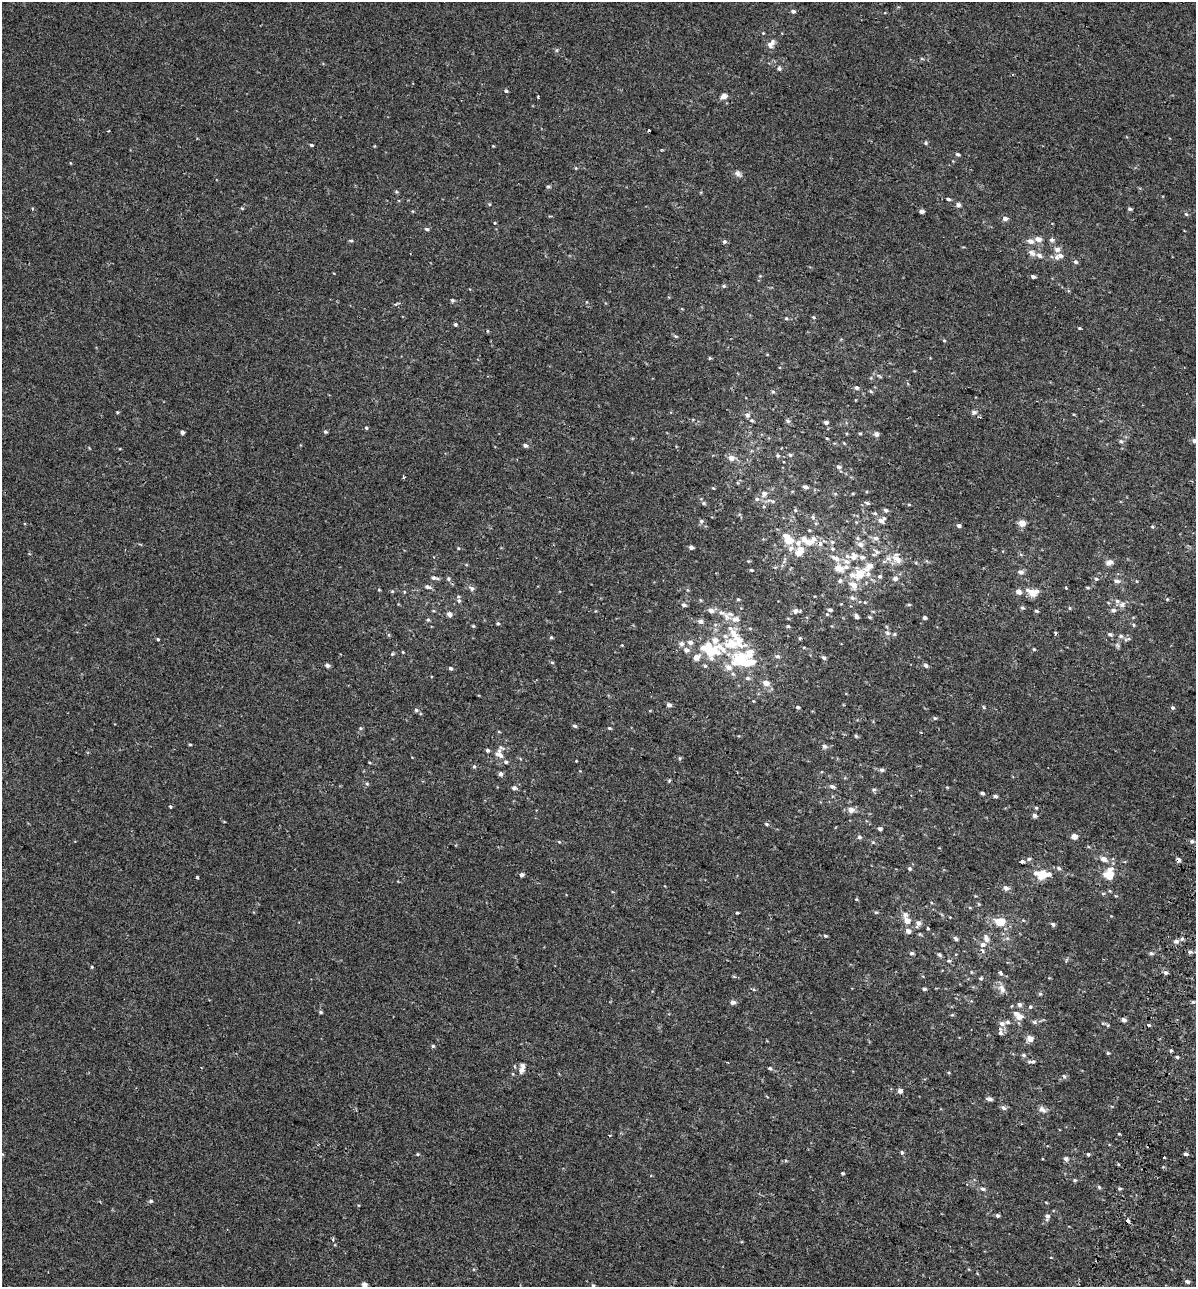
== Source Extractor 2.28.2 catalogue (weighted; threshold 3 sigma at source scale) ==
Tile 6 of 4 x 4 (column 2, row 2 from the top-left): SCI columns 1592-2785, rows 2728-4012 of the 5628 x 5448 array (HDU 1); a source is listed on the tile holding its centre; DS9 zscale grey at full resolution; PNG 1198 x 1289 px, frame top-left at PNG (2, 2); no overlay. Shown black and unused: <1% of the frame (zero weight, under 2 of 3 exposures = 11% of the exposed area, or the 3 px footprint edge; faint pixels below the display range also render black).
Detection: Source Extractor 2.28.2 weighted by HDU 2 'WHT'; one run over the whole footprint, this tile lists its part. Background 3.74e-04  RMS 0.0032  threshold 0.0146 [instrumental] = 3 sigma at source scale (4.5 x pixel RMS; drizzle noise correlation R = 1.50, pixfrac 1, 0.0396/0.0396 arcsec/px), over >= 5 px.
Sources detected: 292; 1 inside a brighter object's white glare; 4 cosmic-ray / hot-pixel residue — not listed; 25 inside a brighter listed object's ellipse — not listed separately; the other 262 listed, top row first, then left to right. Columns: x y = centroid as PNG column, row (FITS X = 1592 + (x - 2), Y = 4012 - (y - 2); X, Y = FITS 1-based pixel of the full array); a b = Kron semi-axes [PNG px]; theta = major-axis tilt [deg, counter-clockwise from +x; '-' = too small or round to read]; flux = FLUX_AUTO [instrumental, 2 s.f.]
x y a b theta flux
793 11 5 4 - 0.68
771 44 13 7 52 1.4
779 68 6 4 -74 0.55
506 91 5 4 - 0.43
724 96 8 6 28 1.2
649 130 3 2 - 0.63
925 143 5 3 - 0.32
311 145 4 3 - 0.4
957 154 5 4 - 0.46
738 174 9 6 -45 0.86
548 186 5 3 - 0.34
948 199 4 3 - 0.55
958 205 4 4 - 1
32 209 3 3 - 0.49
1130 209 5 4 - 0.49
922 211 4 3 - 1.2
1186 214 6 4 -44 0.36
1005 218 5 4 - 1.2
427 229 5 4 - 0.51
1038 239 6 5 - 1.8
351 240 5 3 - 0.36
1051 240 5 5 - 0.75
1030 241 8 6 -18 1.3
724 242 5 5 - 0.5
1057 249 6 5 - 1.3
1032 253 10 6 -37 1.1
1060 255 8 6 -20 1.1
1076 262 6 4 -28 0.5
1033 276 4 4 - 0.59
724 286 5 4 - 0.37
452 300 5 4 - 0.41
813 317 5 3 - 0.26
455 324 4 4 - 0.5
675 336 5 4 - 0.38
856 388 5 5 - 0.76
117 412 4 3 - 0.26
974 412 6 5 - 0.62
747 415 6 5 - 0.89
752 420 6 4 -20 0.45
826 422 5 4 - 0.81
366 428 4 3 - 0.33
182 432 4 4 - 0.59
325 432 5 4 - 0.43
860 433 5 3 - 0.31
876 434 6 5 - 0.97
1121 441 6 5 - 0.45
1194 441 5 4 - 0.87
525 445 5 4 - 0.68
778 455 5 4 - 0.41
790 455 4 4 - 0.5
731 458 8 7 - 1.5
839 467 6 5 - 0.76
805 487 6 4 -18 0.66
764 493 6 5 - 1.2
757 499 6 5 - 0.53
704 503 5 4 - 0.46
867 503 6 4 -21 0.44
909 504 4 3 - 0.28
886 510 6 5 - 0.57
875 513 5 5 - 0.39
813 517 5 3 - 0.34
881 520 11 6 28 1.4
701 521 5 5 - 0.58
1022 523 5 5 - 3.4
959 525 4 4 - 0.65
1152 527 4 3 - 0.25
876 538 7 6 - 0.98
788 541 9 7 6 3.4
808 542 8 6 -6 2.3
832 542 6 5 - 0.48
798 543 8 8 - 1.5
860 544 7 6 - 1.4
691 547 5 4 - 0.67
791 548 6 6 - 0.89
800 549 6 6 - 2
833 549 5 3 - 0.37
874 554 6 4 19 0.45
854 556 10 8 79 1.8
862 557 7 6 - 0.96
836 558 10 6 -26 1.7
897 558 17 8 -53 2.7
846 561 8 7 - 1.1
1110 562 8 6 29 1.2
839 568 8 6 -15 2.9
751 570 3 3 - 0.26
1021 572 5 5 - 1
860 574 13 9 48 4.4
880 576 6 5 - 0.49
433 578 7 5 -20 0.78
895 578 6 5 - 1.1
448 579 5 4 - 0.42
1096 579 5 3 - 0.31
840 581 5 5 - 0.57
1117 581 8 5 -3 0.74
853 585 11 9 -56 2.3
428 587 8 5 -22 0.68
472 588 7 5 -48 0.68
1066 588 3 3 - 1.4
1088 588 5 3 - 0.29
392 591 5 3 - 0.26
1019 592 5 5 - 1.5
1032 593 10 7 -12 3.9
852 598 6 6 - 0.69
738 599 4 3 - 0.3
459 600 6 5 - 0.54
1122 604 7 7 - 0.96
684 605 6 5 - 0.66
1022 608 5 4 - 0.47
711 610 7 6 - 1.1
830 610 5 5 - 0.65
1113 610 6 5 - 0.72
796 611 6 6 - 0.83
1036 611 5 4 - 0.39
721 613 9 4 -2 0.84
449 614 5 5 - 1.1
856 616 6 4 -69 0.82
924 618 4 4 - 0.63
735 619 11 8 6 1.6
428 620 5 3 - 0.32
701 621 6 6 - 0.82
498 623 4 4 - 0.4
788 626 5 4 - 0.28
733 633 23 8 -59 4.1
888 633 7 4 -28 0.64
894 634 5 4 - 0.37
1110 634 5 4 - 0.59
1121 636 5 5 - 0.46
551 637 4 4 - 0.34
800 638 5 3 - 0.3
158 639 4 3 - 0.28
715 640 8 7 - 1.5
690 642 6 5 - 1
732 643 13 10 11 5.6
681 644 6 6 - 0.89
1034 649 4 3 - 0.28
686 650 7 6 - 1
711 652 12 10 18 9.1
392 654 5 4 - 0.3
749 654 11 8 49 3.5
777 656 6 4 2 0.56
696 657 5 5 - 2.5
824 658 5 4 - 0.54
738 660 14 11 69 6.7
552 662 5 3 - 0.3
327 665 5 4 - 0.72
926 665 6 5 - 0.67
705 666 5 5 - 0.42
450 668 5 4 - 0.46
748 678 6 5 - 0.53
766 683 6 5 - 2
669 705 5 4 - 0.84
798 707 4 4 - 0.45
1173 708 5 5 - 0.48
416 710 5 5 - 0.45
935 718 5 5 - 0.37
575 726 6 4 -17 0.5
360 728 5 3 - 0.28
609 728 5 4 - 0.32
856 736 4 4 - 0.43
190 744 4 3 - 0.27
824 746 5 5 - 0.83
487 750 4 4 - 0.55
499 754 14 11 -84 2.3
576 761 3 2 - 0.19
474 766 5 4 - 0.37
882 770 5 5 - 0.61
500 774 4 4 - 0.97
367 783 5 3 - 0.35
832 786 7 5 -20 0.72
514 788 5 5 - 0.71
874 789 6 4 0 0.42
982 793 4 3 - 0.62
995 796 5 4 - 0.54
170 807 4 3 - 0.32
1036 808 4 4 - 0.31
851 810 8 7 - 1.2
1034 815 5 4 - 0.82
766 824 5 4 - 0.44
880 829 4 4 - 0.61
1074 836 4 4 - 2.7
859 837 6 5 - 0.67
1192 841 5 4 - 0.54
1103 858 8 6 -20 1.2
1029 859 6 4 22 0.46
1178 859 4 3 - 1.9
1022 861 4 3 - 1.2
909 868 5 5 - 0.47
1059 868 6 4 -28 0.53
1109 874 13 11 74 5
521 875 4 4 - 0.73
1042 875 13 7 5 5.9
198 877 3 3 - 0.62
1006 888 6 5 - 0.96
876 912 5 3 - 0.31
737 913 5 3 - 0.25
905 914 7 6 - 0.92
907 921 5 5 - 2.4
1000 922 8 6 -4 5.2
918 923 8 5 74 1
1053 924 6 4 -27 0.52
928 928 3 3 - 0.58
908 931 5 5 - 1.3
825 936 6 3 -9 0.37
955 938 7 4 -51 0.55
986 939 10 6 -71 1.2
1176 941 5 5 - 1
982 945 6 5 - 1
982 950 5 4 - 0.61
1190 952 5 4 - 0.57
912 953 6 4 13 0.47
1151 953 5 4 - 0.46
939 954 6 5 - 0.51
956 954 4 3 - 0.29
949 961 5 3 - 0.32
92 967 4 3 - 0.25
971 972 4 3 - 0.23
1000 973 4 3 - 0.94
1165 973 5 5 - 0.66
981 978 5 4 - 0.4
1002 988 11 6 -68 1.4
924 989 4 3 - 0.46
1040 994 6 4 -1 0.35
733 1002 5 5 - 0.93
1193 1002 4 3 - 0.31
1019 1004 5 5 - 0.92
1030 1007 4 4 - 0.35
321 1012 5 4 - 0.38
1020 1016 10 7 28 1.7
1124 1020 5 5 - 0.82
1034 1022 5 5 - 0.49
1002 1023 7 6 - 0.93
1149 1025 3 3 - 0.84
1000 1032 5 3 - 1.6
1030 1039 5 5 - 2.4
433 1046 5 4 - 0.38
1108 1053 5 3 - 0.29
1023 1055 5 4 - 0.49
1177 1057 4 4 - 0.38
1033 1061 8 4 1 0.63
770 1068 4 4 - 0.46
521 1070 8 7 - 1.1
1064 1076 6 4 -73 0.53
900 1091 4 4 - 1.4
989 1099 7 4 -6 0.85
1004 1108 7 5 -33 0.73
1042 1109 9 6 -30 1.2
901 1152 4 4 - 0.52
1088 1154 4 4 - 0.33
1186 1154 5 3 - 0.6
1164 1157 3 3 - 1.1
1066 1159 6 5 - 0.66
843 1173 4 3 - 0.33
1074 1180 5 3 - 0.31
1099 1187 5 4 - 0.41
983 1189 6 4 -15 0.59
151 1201 5 4 - 0.43
997 1215 4 4 - 0.58
1047 1216 6 5 - 0.84
1128 1221 3 3 - 1.6
1187 1282 5 4 - 0.73
364 1284 4 4 - 1.5
593 1285 4 4 - 0.31
Overlapping masked pixels (flux is a lower limit): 2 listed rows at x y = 1178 859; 1128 1221
Isophote crosses this tile's border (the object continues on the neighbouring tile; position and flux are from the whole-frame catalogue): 2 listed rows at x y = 1194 441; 364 1284
Unlisted compact peaks at least as high as the median listed source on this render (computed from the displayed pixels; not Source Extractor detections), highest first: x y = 1079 328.